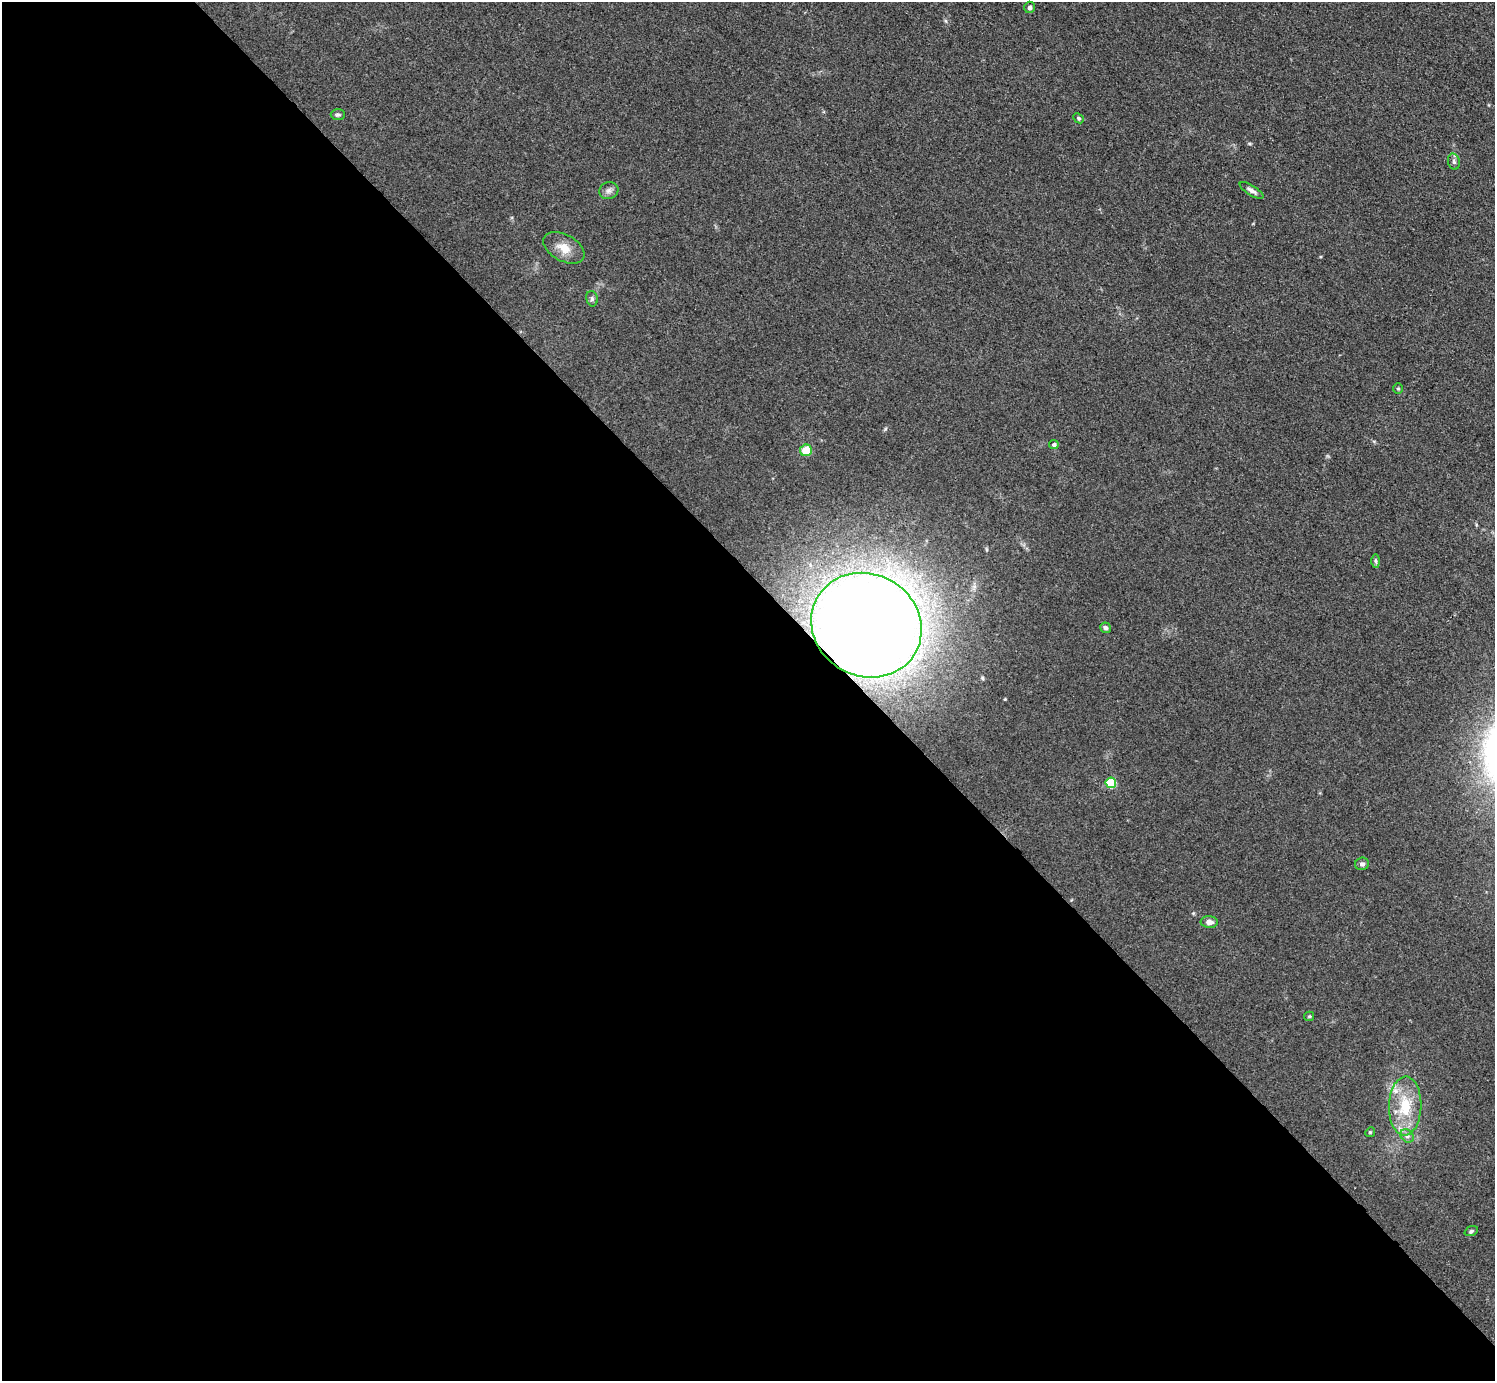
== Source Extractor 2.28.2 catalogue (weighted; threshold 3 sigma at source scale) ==
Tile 9 of 4 x 4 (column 1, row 3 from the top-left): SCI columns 11-1503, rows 1544-2922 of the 5990 x 5988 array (HDU 1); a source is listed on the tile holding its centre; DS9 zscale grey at full resolution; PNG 1497 x 1383 px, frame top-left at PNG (2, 2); each listed source drawn as its Kron ellipse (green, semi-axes under 4 px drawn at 4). Shown black and unused: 58% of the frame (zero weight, under 3 of 4 exposures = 1% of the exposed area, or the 3 px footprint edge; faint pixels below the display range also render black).
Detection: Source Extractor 2.28.2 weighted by HDU 2 'WHT'; one run over the whole footprint, this tile lists its part. Background 0.101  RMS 0.0065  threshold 0.0292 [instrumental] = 3 sigma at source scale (4.5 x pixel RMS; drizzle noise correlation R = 1.50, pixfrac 1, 0.05/0.05 arcsec/px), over >= 5 px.
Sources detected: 23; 1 inside a brighter listed object's ellipse — not listed separately; the other 22 listed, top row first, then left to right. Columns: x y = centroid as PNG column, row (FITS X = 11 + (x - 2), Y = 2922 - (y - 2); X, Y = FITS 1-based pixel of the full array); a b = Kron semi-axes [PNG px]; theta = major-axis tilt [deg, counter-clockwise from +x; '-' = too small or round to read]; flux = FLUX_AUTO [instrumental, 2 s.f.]
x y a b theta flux
1029 7 6 5 - 2
338 115 7 5 0 1.2
1079 118 6 4 -41 0.99
1454 162 8 6 -74 1.6
1251 190 13 5 -32 2.7
609 191 9 8 - 2.7
564 248 22 13 -29 9.2
592 299 8 5 -77 1.4
1398 389 5 5 - 0.93
1054 445 5 4 - 1.8
806 450 6 6 - 12
1376 561 7 4 -89 1.1
866 625 56 51 -29 1200
1105 628 5 5 - 2
1111 783 5 5 - 33
1362 864 7 6 - 2
1209 922 8 6 -1 3.5
1309 1016 5 4 - 0.8
1405 1106 29 16 89 25
1370 1132 5 4 - 0.77
1407 1136 7 6 - 2.1
1471 1231 7 4 21 1.2
Overlapping masked pixels (flux is a lower limit): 1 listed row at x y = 866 625